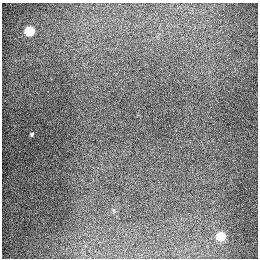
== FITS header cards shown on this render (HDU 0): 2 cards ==
NAXIS1  =                  256
NAXIS2  =                  256

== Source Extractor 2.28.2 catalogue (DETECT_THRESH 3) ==
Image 256 x 256 px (HDU 0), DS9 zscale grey, 1 PNG px = 1 image px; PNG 260 x 260 px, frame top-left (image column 1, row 256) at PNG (2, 3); no overlay
Background 1280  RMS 26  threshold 79.3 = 3 sigma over >= 5 px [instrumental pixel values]
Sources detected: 3; all 3 listed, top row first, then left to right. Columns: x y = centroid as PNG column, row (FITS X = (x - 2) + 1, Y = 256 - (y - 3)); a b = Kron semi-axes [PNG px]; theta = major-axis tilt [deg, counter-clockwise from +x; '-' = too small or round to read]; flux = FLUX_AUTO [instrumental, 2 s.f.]
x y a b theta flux
29 31 6 5 - 94000
32 134 4 3 - 2500
221 236 6 5 - 70000